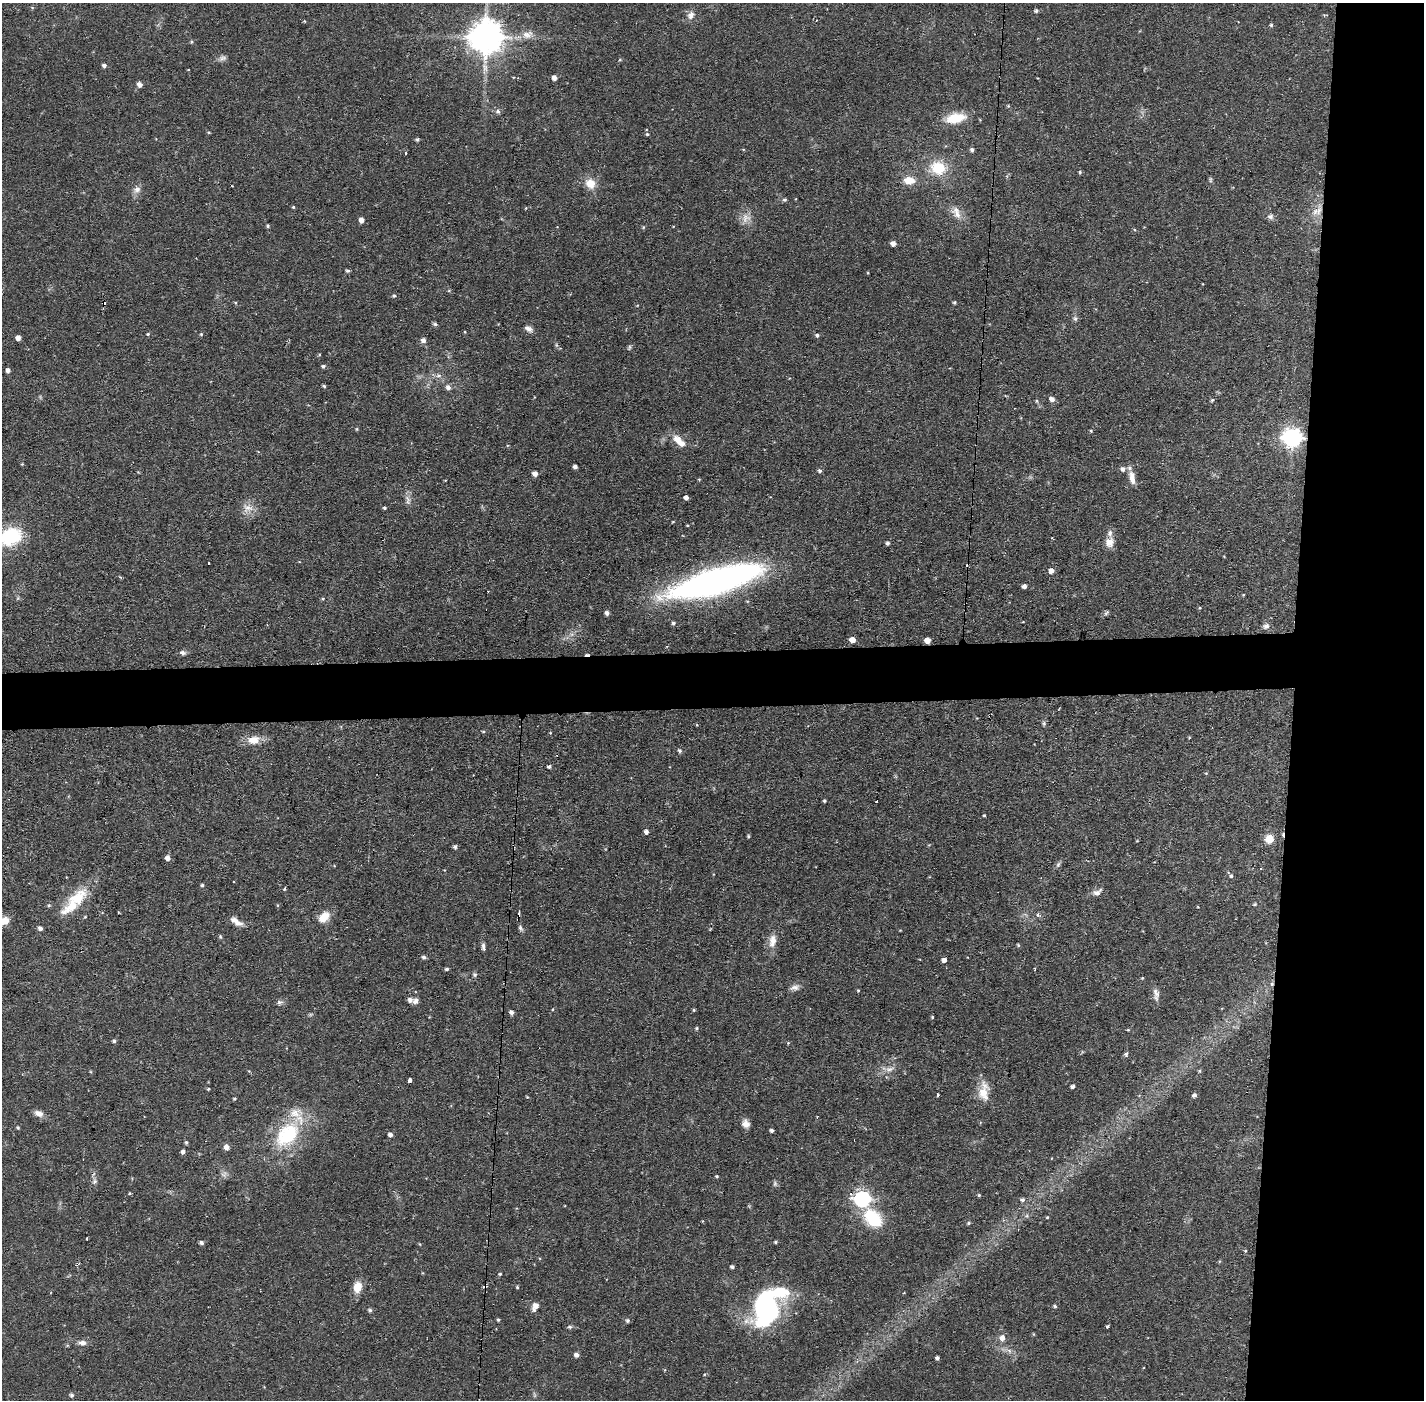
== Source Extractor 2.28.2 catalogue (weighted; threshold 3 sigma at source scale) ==
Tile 6 of 3 x 3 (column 3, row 2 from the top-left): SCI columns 2845-4266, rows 1451-2848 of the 4266 x 4299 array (HDU 1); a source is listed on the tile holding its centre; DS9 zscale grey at full resolution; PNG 1426 x 1402 px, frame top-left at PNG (2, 3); no overlay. Shown black and unused: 13% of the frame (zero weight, under 2 of 3 exposures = <1% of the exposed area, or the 3 px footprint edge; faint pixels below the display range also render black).
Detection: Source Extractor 2.28.2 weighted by HDU 2 'WHT'; one run over the whole footprint, this tile lists its part. Background 0.0697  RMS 0.0066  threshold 0.0298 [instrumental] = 3 sigma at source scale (4.5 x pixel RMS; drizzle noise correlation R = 1.50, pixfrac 1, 0.05/0.05 arcsec/px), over >= 5 px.
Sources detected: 211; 2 inside a brighter object's white glare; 7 cosmic-ray / hot-pixel residue — not listed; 4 inside a brighter listed object's ellipse — not listed separately; the other 198 listed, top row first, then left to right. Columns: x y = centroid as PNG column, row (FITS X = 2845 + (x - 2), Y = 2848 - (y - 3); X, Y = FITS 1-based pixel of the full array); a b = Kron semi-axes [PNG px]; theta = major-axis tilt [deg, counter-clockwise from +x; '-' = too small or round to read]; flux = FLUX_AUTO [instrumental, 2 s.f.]
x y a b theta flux
1036 11 5 5 - 1.3
691 15 12 8 61 3.7
304 21 4 3 - 0.54
1271 25 4 4 - 0.93
527 35 16 11 4 6.1
486 37 10 9 - 1400
191 42 5 4 - 0.76
223 58 10 6 2 2.2
620 60 5 3 - 0.58
104 65 5 4 - 1.8
554 78 4 4 - 3.4
139 84 5 5 - 3.2
1008 106 4 4 - 0.62
498 111 7 6 - 1.6
955 118 21 10 10 17
647 134 5 4 - 0.87
417 139 4 4 - 1.1
972 150 5 4 - 1.6
405 153 2 2 - 1
938 168 18 15 -20 19
1080 172 4 4 - 0.8
909 180 13 8 -6 8.2
1210 180 8 4 -82 0.98
590 184 13 11 -50 8.6
137 189 10 8 31 3.3
785 199 5 5 - 1.1
293 207 4 4 - 0.74
1319 210 18 7 75 6.4
956 213 20 9 -66 6.3
1270 216 8 7 - 2.2
746 218 14 12 53 5.9
361 220 5 4 - 3.7
268 226 4 4 - 0.93
643 227 5 3 - 0.65
893 243 5 4 - 3.6
347 270 4 4 - 1.3
1203 284 3 2 - 0.37
449 290 5 3 - 0.58
394 296 5 4 - 0.96
954 302 4 4 - 0.95
1075 318 7 6 - 1.6
435 324 5 5 - 1.2
528 329 12 7 -29 2.8
465 332 4 2 - 0.47
148 334 5 4 - 0.77
201 334 5 4 - 0.71
817 335 5 4 - 1.4
18 338 4 4 - 3.8
423 340 5 5 - 2.9
629 347 8 4 82 0.95
323 366 5 4 - 1.4
8 370 4 4 - 2.4
438 375 8 5 -6 2.1
324 386 4 4 - 0.87
448 387 7 6 - 2.5
1052 399 5 5 - 3.2
1212 400 4 4 - 0.92
1037 401 6 4 -71 0.8
357 429 5 3 - 0.65
1091 431 4 4 - 0.83
1292 438 8 7 - 270
679 441 19 8 -42 8.6
22 464 3 3 - 0.57
575 467 4 3 - 2
1123 469 7 6 - 2.7
820 471 5 5 - 1.4
535 474 5 5 - 3.6
1132 478 18 7 -79 5.8
699 479 4 3 - 0.51
686 497 4 4 - 2.4
408 500 13 6 -86 2.9
248 508 16 10 6 6.2
385 508 4 3 - 0.95
687 525 3 2 - 0.59
10 536 26 20 22 36
1109 542 12 11 - 5.5
888 543 4 4 - 1.7
208 563 3 2 - 1
1051 571 5 5 - 3
716 581 84 20 16 290
1024 586 4 4 - 2.4
1243 595 4 3 - 0.49
1200 608 4 4 - 0.68
607 613 5 4 - 2.1
1106 613 7 4 45 1.2
673 623 4 4 - 1.2
1266 626 8 7 - 2.4
852 640 5 4 - 6.5
927 640 5 4 - 5.1
182 653 9 6 -11 1.8
1044 723 6 5 - 1.1
483 731 5 3 - 0.6
253 740 17 11 2 8
680 751 5 4 - 1.4
549 766 5 4 - 1.5
824 801 4 4 - 0.89
877 802 3 3 - 1.1
984 815 3 3 - 0.72
646 832 4 4 - 2.5
748 836 4 3 - 0.91
1269 839 8 7 - 9.3
455 847 4 4 - 1.4
167 858 5 5 - 2.9
1058 865 8 5 63 1.4
1261 868 3 3 - 0.78
1231 876 5 5 - 1.2
202 885 4 3 - 1
284 889 4 3 - 1.2
1097 892 14 8 30 3.3
78 898 33 18 40 20
1255 904 5 3 - 0.7
49 905 5 4 - 0.8
1038 915 4 3 - 2.4
324 917 15 9 43 9.1
5 921 13 9 30 6.1
236 922 17 7 -31 4.9
40 928 5 4 - 2.2
520 928 9 5 -57 1.5
220 936 5 3 - 0.72
772 941 19 10 83 6.5
1018 945 5 3 - 0.68
483 947 11 4 -86 1.8
424 957 5 5 - 1.4
944 960 5 4 - 2.9
447 969 4 3 - 1.1
475 975 6 5 - 1.2
1142 978 4 3 - 0.51
1271 984 5 5 - 2
795 987 12 7 9 2.9
858 990 4 3 - 0.68
1156 993 14 7 -66 3.4
410 1000 6 5 - 2.5
280 1002 8 5 20 1.7
553 1009 4 3 - 0.5
694 1010 4 4 - 0.69
511 1012 5 4 - 2.1
932 1017 4 4 - 0.67
697 1028 4 4 - 0.89
1128 1030 4 3 - 0.57
114 1041 4 4 - 1.1
788 1043 4 4 - 0.54
1126 1054 5 4 - 1.9
889 1069 12 6 13 3.5
1200 1071 6 4 89 0.74
409 1081 4 3 - 23
1073 1086 4 4 - 1.9
208 1089 4 3 - 0.74
983 1093 19 15 -78 11
937 1095 3 3 - 1.8
1194 1095 5 4 - 1.9
527 1097 4 3 - 0.61
234 1099 4 3 - 0.79
39 1113 12 7 -22 3.9
817 1117 3 3 - 0.45
746 1124 10 8 -56 4
18 1128 4 4 - 0.88
772 1130 4 3 - 1.7
287 1135 36 25 48 47
390 1135 5 4 - 2.2
186 1142 4 4 - 1.1
226 1147 6 5 - 3.2
183 1152 5 4 - 1.7
224 1174 9 6 25 2.1
717 1176 4 3 - 0.8
95 1181 7 6 - 1.8
775 1184 7 5 71 1.3
129 1193 4 3 - 0.64
851 1194 4 3 - 0.87
979 1195 4 4 - 0.79
862 1199 7 6 - 170
1022 1200 5 5 - 1.4
1047 1217 3 3 - 0.6
873 1218 26 17 -49 27
968 1223 5 4 - 0.89
87 1238 3 2 - 1.1
775 1242 4 3 - 0.88
201 1243 5 5 - 1.4
420 1244 5 3 - 0.5
1245 1251 5 4 - 0.78
732 1267 4 3 - 1.4
500 1274 4 3 - 0.7
485 1286 7 3 14 1.5
357 1287 12 9 78 9
517 1287 5 4 - 0.72
765 1305 34 18 -53 72
535 1306 9 6 60 4.6
1055 1306 4 4 - 1.2
370 1310 5 5 - 1.3
498 1320 4 3 - 0.84
627 1320 5 5 - 1.3
570 1327 6 5 - 1.2
1107 1327 4 3 - 0.93
1033 1334 5 3 - 0.57
1002 1338 6 6 - 4
82 1343 10 6 -2 3.2
576 1355 5 5 - 2.6
937 1358 4 3 - 1.5
72 1395 5 5 - 1.4
Overlapping masked pixels (flux is a lower limit): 3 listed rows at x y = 1292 438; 1271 984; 485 1286
Isophote crosses this tile's border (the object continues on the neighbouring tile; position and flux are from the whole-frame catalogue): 2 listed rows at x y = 10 536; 5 921